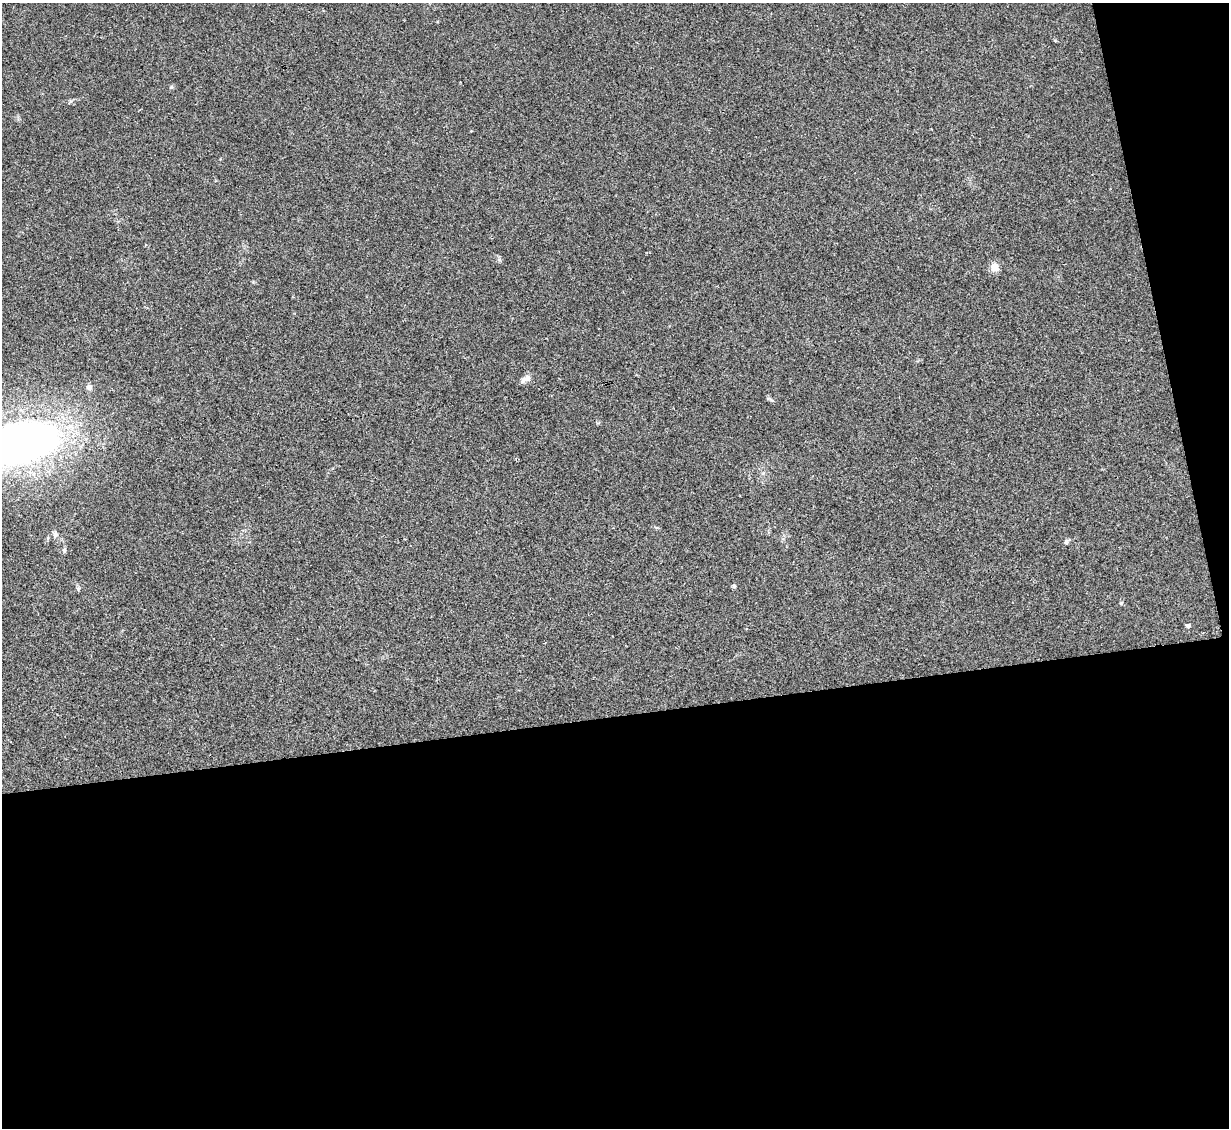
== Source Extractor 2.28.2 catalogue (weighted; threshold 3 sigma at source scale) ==
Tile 16 of 4 x 4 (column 4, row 4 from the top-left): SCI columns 3683-4909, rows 251-1376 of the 4909 x 4890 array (HDU 1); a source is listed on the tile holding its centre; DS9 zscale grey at full resolution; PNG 1231 x 1130 px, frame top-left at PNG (2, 3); no overlay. Shown black and unused: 40% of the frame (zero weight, under 2 of 3 exposures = <1% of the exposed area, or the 3 px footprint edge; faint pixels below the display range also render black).
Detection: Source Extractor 2.28.2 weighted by HDU 2 'WHT'; one run over the whole footprint, this tile lists its part. Background 0.0784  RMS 0.0093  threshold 0.0417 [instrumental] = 3 sigma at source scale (4.5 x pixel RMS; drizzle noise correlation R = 1.50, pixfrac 1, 0.05/0.05 arcsec/px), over >= 5 px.
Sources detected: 12; all 12 listed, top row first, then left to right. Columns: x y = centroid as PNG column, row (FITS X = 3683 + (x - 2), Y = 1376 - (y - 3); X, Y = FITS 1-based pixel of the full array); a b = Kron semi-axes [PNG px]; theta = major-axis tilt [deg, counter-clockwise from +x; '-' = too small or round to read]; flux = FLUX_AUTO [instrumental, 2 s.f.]
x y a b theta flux
171 87 6 5 - 1.4
995 267 9 8 - 7.9
525 379 14 7 27 4.7
89 387 7 7 - 3.3
25 442 69 34 11 580
55 534 8 6 -79 2.5
1066 542 6 6 - 1.9
64 550 6 5 - 1.7
734 586 6 5 - 1.3
78 589 6 5 - 1.4
1121 603 5 4 - 1.1
1188 626 5 4 - 2
Isophote crosses this tile's border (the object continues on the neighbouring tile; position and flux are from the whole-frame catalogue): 1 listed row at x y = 25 442
Unlisted compact peaks at least as high as the median listed source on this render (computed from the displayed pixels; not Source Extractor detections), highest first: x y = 771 400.